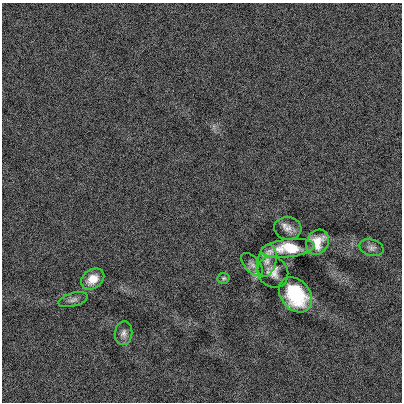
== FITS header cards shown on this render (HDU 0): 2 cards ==
NAXIS1  =                  400
NAXIS2  =                  400

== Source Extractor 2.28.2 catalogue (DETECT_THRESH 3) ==
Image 400 x 400 px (HDU 0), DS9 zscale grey, 1 PNG px = 1 image px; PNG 404 x 404 px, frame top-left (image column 1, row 400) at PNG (2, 3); each listed source drawn as its Kron ellipse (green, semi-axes under 4 px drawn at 4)
Background 4.96e-04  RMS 0.12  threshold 0.371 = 3 sigma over >= 5 px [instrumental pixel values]
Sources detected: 12; all 12 listed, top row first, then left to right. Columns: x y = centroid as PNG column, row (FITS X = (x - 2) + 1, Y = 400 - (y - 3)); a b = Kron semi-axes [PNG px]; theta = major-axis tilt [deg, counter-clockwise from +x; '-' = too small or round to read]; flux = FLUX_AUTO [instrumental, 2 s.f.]
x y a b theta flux
288 228 13 11 -8 63
317 242 13 10 62 130
288 248 27 9 7 310
371 248 12 8 -17 36
267 261 16 9 78 62
252 264 14 7 -47 40
273 272 16 14 -50 82
224 278 6 5 - 13
93 279 12 9 34 120
295 295 19 14 -51 570
73 300 15 6 15 34
123 333 12 8 82 43